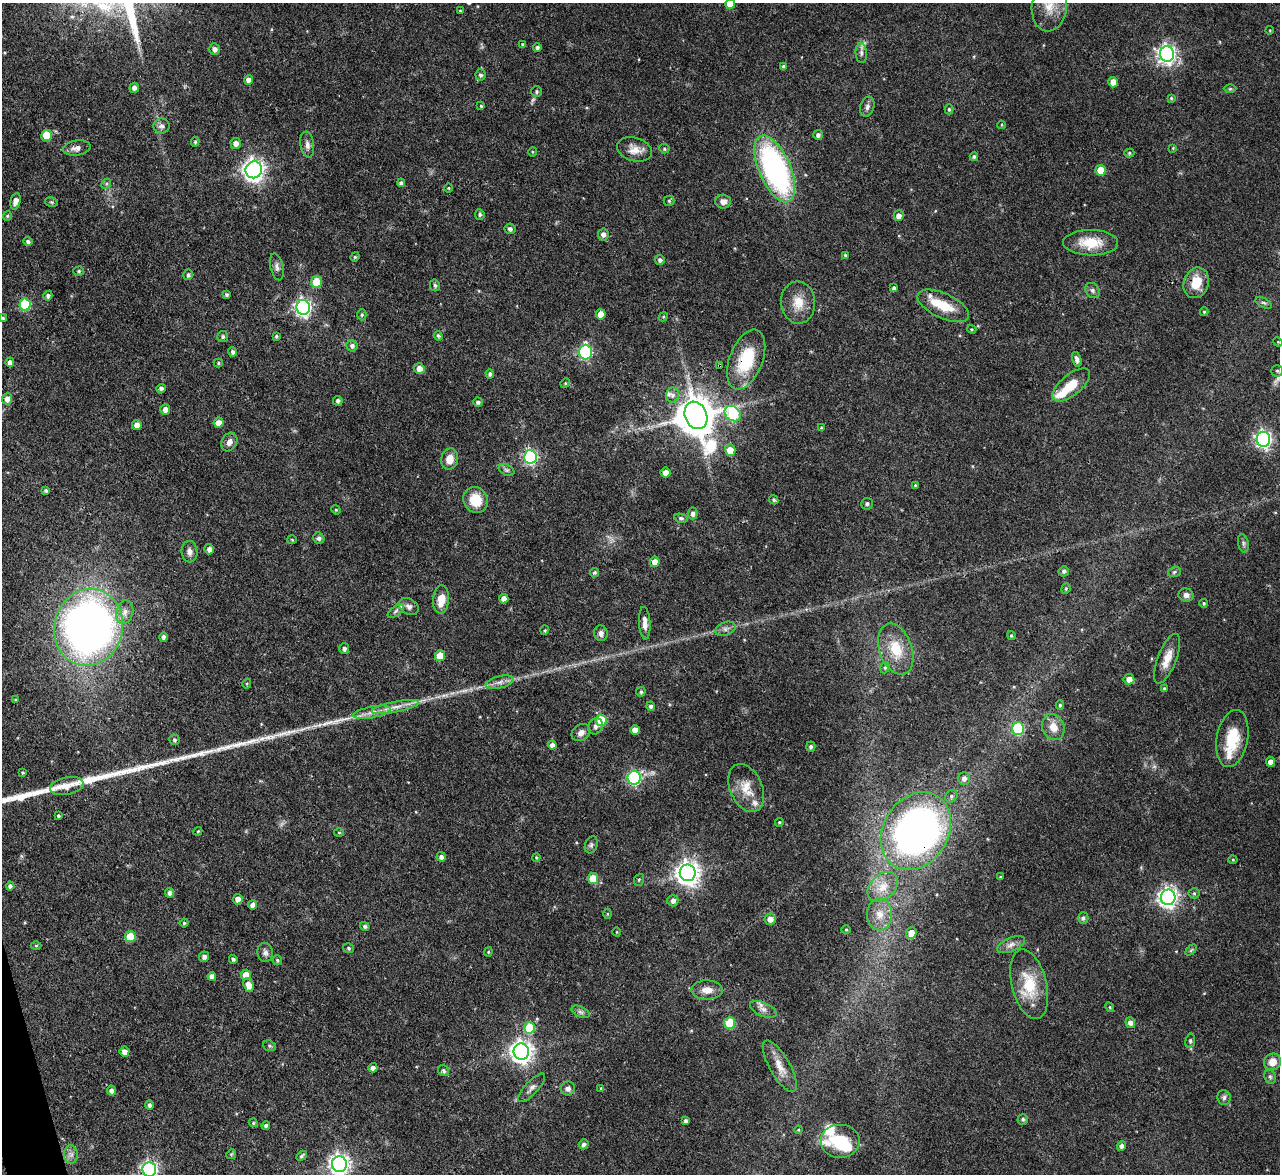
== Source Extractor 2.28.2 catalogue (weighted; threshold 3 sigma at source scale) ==
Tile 7 of 4 x 4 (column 3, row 2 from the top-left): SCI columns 2557-3834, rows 2487-3658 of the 5112 x 5093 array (HDU 1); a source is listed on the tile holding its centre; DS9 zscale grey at full resolution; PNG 1282 x 1176 px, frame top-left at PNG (2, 3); each listed source drawn as its Kron ellipse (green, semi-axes under 4 px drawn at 4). Shown black and unused: <1% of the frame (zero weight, under 3 of 4 exposures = <1% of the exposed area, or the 3 px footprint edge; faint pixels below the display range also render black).
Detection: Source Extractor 2.28.2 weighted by HDU 2 'WHT'; one run over the whole footprint, this tile lists its part. Background 0.0965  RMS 0.0042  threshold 0.019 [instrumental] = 3 sigma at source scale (4.5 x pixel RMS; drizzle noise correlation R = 1.50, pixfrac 1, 0.05/0.05 arcsec/px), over >= 5 px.
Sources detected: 265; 1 too faint to see at this stretch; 1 inside a brighter object's white glare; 3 long thin detections or spike segments (spike, bleed or trail) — neither listed nor drawn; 7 inside a brighter listed object's ellipse — not listed separately; the other 253 listed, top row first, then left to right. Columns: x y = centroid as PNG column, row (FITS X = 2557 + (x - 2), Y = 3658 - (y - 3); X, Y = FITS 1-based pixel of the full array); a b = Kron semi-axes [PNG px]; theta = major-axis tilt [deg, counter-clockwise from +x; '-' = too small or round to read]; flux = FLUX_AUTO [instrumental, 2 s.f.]
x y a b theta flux
730 4 5 5 - 6.4
1049 6 25 17 83 9.1
460 11 3 2 - 0.29
1270 30 4 3 - 0.32
523 44 4 3 - 0.42
537 47 4 4 - 0.85
214 49 6 5 - 1.7
861 53 10 5 -86 1.5
1167 54 8 7 - 170
783 67 4 3 - 0.85
481 75 5 5 - 1
249 80 5 4 - 3.2
1113 82 5 4 - 4.4
134 88 5 4 - 1.6
1230 89 6 4 1 0.58
537 92 5 5 - 0.8
1171 98 4 4 - 0.47
481 106 4 4 - 0.58
867 107 10 7 72 1.6
949 109 5 4 - 0.62
1002 125 4 3 - 0.38
161 126 8 7 - 1.6
46 135 5 5 - 11
818 135 5 5 - 1.4
195 142 5 4 - 0.64
236 143 5 5 - 2.3
307 145 13 6 -82 2.2
77 148 14 7 8 2.7
1173 148 4 4 - 0.35
635 149 18 11 -17 4.5
664 149 5 4 - 0.7
532 152 5 3 - 0.44
1129 153 5 4 - 0.64
974 157 4 4 - 0.99
775 169 36 16 -66 100
254 170 8 8 - 270
1101 170 5 5 - 8.4
401 183 4 4 - 1.1
106 184 5 4 - 0.68
449 188 5 3 - 0.44
15 201 8 5 75 2.6
669 201 5 5 - 0.63
723 201 8 7 - 2.4
51 202 7 4 -12 0.68
480 215 5 5 - 0.72
7 216 5 4 - 0.5
899 216 5 5 - 2.4
510 229 5 5 - 1.2
603 234 6 5 - 1.7
28 242 4 4 - 1.1
1091 243 27 12 -1 11
845 255 3 3 - 0.47
355 257 5 4 - 0.5
660 260 5 4 - 1.1
277 267 14 6 -76 1.6
79 271 5 4 - 0.55
188 275 5 5 - 1
316 282 6 5 - 9.5
1196 283 16 12 70 9.1
435 285 6 5 - 0.86
894 288 4 3 - 0.94
1092 290 8 6 -47 1.4
226 295 4 4 - 0.73
48 296 5 4 - 1.1
798 302 21 17 -87 7.6
1264 303 9 4 -26 0.96
25 304 6 5 - 28
943 306 28 12 -25 11
303 307 7 7 - 140
1204 312 4 4 - 0.59
601 314 5 5 - 4.9
362 315 6 4 89 0.65
663 317 5 3 - 0.43
3 318 4 4 - 0.61
972 329 4 3 - 0.44
276 336 4 4 - 0.7
438 336 5 4 - 0.59
223 337 5 5 - 0.99
1278 342 5 4 - 0.41
352 346 6 5 - 1.5
233 352 5 4 - 0.92
585 352 7 6 - 65
746 359 31 16 69 20
1077 359 7 4 -74 1.5
10 362 4 4 - 1.6
218 363 4 4 - 0.57
720 365 3 3 - 0.66
419 368 5 5 - 3.3
1277 371 6 6 - 0.83
490 374 4 4 - 1.1
565 383 5 4 - 0.48
1071 385 23 10 39 9.5
161 388 5 4 - 1.2
672 395 7 6 - 1.5
7 399 6 5 - 2.7
338 401 5 4 - 0.93
478 402 4 4 - 0.92
165 410 5 5 - 2.8
733 414 9 7 -37 30
696 415 14 11 -67 1400
218 423 5 5 - 3.2
137 425 5 5 - 3.3
821 428 3 3 - 0.38
1263 439 7 6 - 130
229 442 10 7 60 2.3
730 450 5 5 - 6.1
530 457 7 6 - 81
450 459 10 8 76 4.4
507 470 8 5 -26 0.99
665 472 5 5 - 3
915 485 4 4 - 0.43
46 491 4 4 - 0.93
476 500 13 12 - 9.4
774 500 5 3 - 0.61
867 504 6 5 - 0.91
336 510 5 4 - 0.44
693 513 6 5 - 1.6
681 518 7 4 -14 0.77
319 538 6 5 - 1.3
292 540 5 3 - 0.46
1243 543 9 5 -78 1
209 549 5 4 - 1.7
189 552 11 8 -84 2
655 562 5 5 - 4
1064 571 5 5 - 1.1
1174 572 6 5 - 0.8
594 573 5 4 - 0.78
1066 589 5 4 - 0.63
1186 595 7 6 - 1.5
441 599 14 8 84 6
504 599 4 4 - 2.9
1204 603 4 4 - 0.59
409 607 10 7 -31 1.9
396 611 9 4 36 1.2
125 612 12 8 76 2.9
645 623 16 5 -86 2.7
89 627 39 34 76 260
725 629 10 6 21 1.7
545 630 4 4 - 0.55
601 633 8 7 - 1.8
1011 636 4 4 - 0.62
163 637 5 4 - 1.2
344 649 5 5 - 1.2
896 649 26 16 -70 12
440 656 5 5 - 6.4
1167 659 26 9 69 5.9
885 668 6 4 69 0.62
1129 679 5 5 - 3.1
500 682 14 6 13 2.3
247 684 5 4 - 0.52
1164 689 3 3 - 0.53
641 692 5 4 - 0.66
16 700 3 3 - 0.45
1060 705 5 4 - 0.72
651 706 4 4 - 1
395 707 24 5 11 4
372 712 19 5 11 3.3
601 720 5 5 - 16
596 726 8 7 - 1.6
1053 727 13 11 -66 4.7
1018 729 6 6 - 35
635 730 5 4 - 3.5
581 733 10 8 35 2.4
1232 738 29 15 79 14
174 740 5 5 - 0.83
552 745 4 4 - 1.8
811 747 5 4 - 1
1270 762 5 4 - 3.1
23 773 3 3 - 0.48
634 778 7 6 - 67
964 778 6 6 - 1.8
67 786 17 8 10 4.3
746 788 25 16 -66 8.1
951 796 7 5 49 0.98
58 816 4 3 - 0.67
779 822 4 3 - 0.49
198 831 4 3 - 0.38
916 831 41 32 58 230
339 833 5 3 - 0.43
591 845 9 6 70 1.1
441 857 4 4 - 1.4
536 857 4 3 - 0.5
1233 860 4 4 - 0.46
688 873 8 8 - 340
1000 877 4 3 - 0.36
593 878 5 5 - 8.9
639 880 6 5 - 0.71
10 886 4 4 - 1.3
883 887 17 12 42 6.2
169 893 5 4 - 1.8
1194 893 5 5 - 0.71
1168 897 8 7 - 200
238 899 5 5 - 2.8
673 901 5 5 - 1.8
253 905 4 4 - 2.1
607 914 5 3 - 0.37
880 914 16 12 89 5.7
1083 918 6 5 - 0.96
770 919 6 5 - 3.1
184 923 4 4 - 0.57
365 926 5 4 - 1
846 930 4 4 - 0.47
617 932 4 3 - 0.3
911 933 6 5 - 4.6
130 937 5 5 - 10
36 945 5 3 - 0.46
1011 945 15 6 24 2.4
348 948 5 4 - 0.72
1191 950 6 4 45 0.53
265 952 9 7 -82 1.7
488 952 4 4 - 0.44
204 957 5 5 - 1.6
233 959 4 4 - 0.87
277 960 5 4 - 0.68
246 975 5 5 - 4.9
212 976 4 4 - 2.1
1029 984 36 17 -76 16
248 985 7 5 -69 3.2
707 990 15 9 -1 4.3
1110 1007 5 4 - 0.45
763 1009 14 7 -22 2.3
581 1012 10 5 -27 1.2
1130 1022 5 5 - 1.9
730 1023 6 5 - 20
530 1028 6 5 - 15
1190 1041 7 5 82 0.78
269 1046 6 5 - 0.71
521 1051 8 7 - 300
124 1052 5 5 - 2.5
1273 1062 9 8 - 4.4
780 1066 29 10 -60 5.7
373 1068 5 4 - 1.4
444 1071 6 5 - 0.91
1270 1077 7 5 -68 0.96
532 1088 18 6 48 2.1
601 1088 4 3 - 0.54
568 1089 7 7 - 1.8
112 1091 5 4 - 1.7
1224 1098 7 6 - 1.2
149 1105 5 4 - 0.99
1023 1119 5 5 - 0.82
685 1121 4 4 - 0.9
253 1123 4 3 - 0.5
266 1125 4 4 - 0.88
798 1130 4 4 - 0.42
840 1141 20 17 0 16
584 1144 5 5 - 1.3
1122 1146 5 4 - 1.7
231 1154 5 4 - 0.53
71 1155 9 7 -90 2.1
302 1156 6 3 46 0.82
339 1164 8 7 - 250
149 1169 7 7 - 140
Overlapping masked pixels (flux is a lower limit): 5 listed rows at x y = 1196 283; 746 359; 720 365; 696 415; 916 831
Isophote crosses this tile's border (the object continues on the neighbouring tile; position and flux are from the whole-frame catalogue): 5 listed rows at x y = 730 4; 1049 6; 3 318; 339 1164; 149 1169